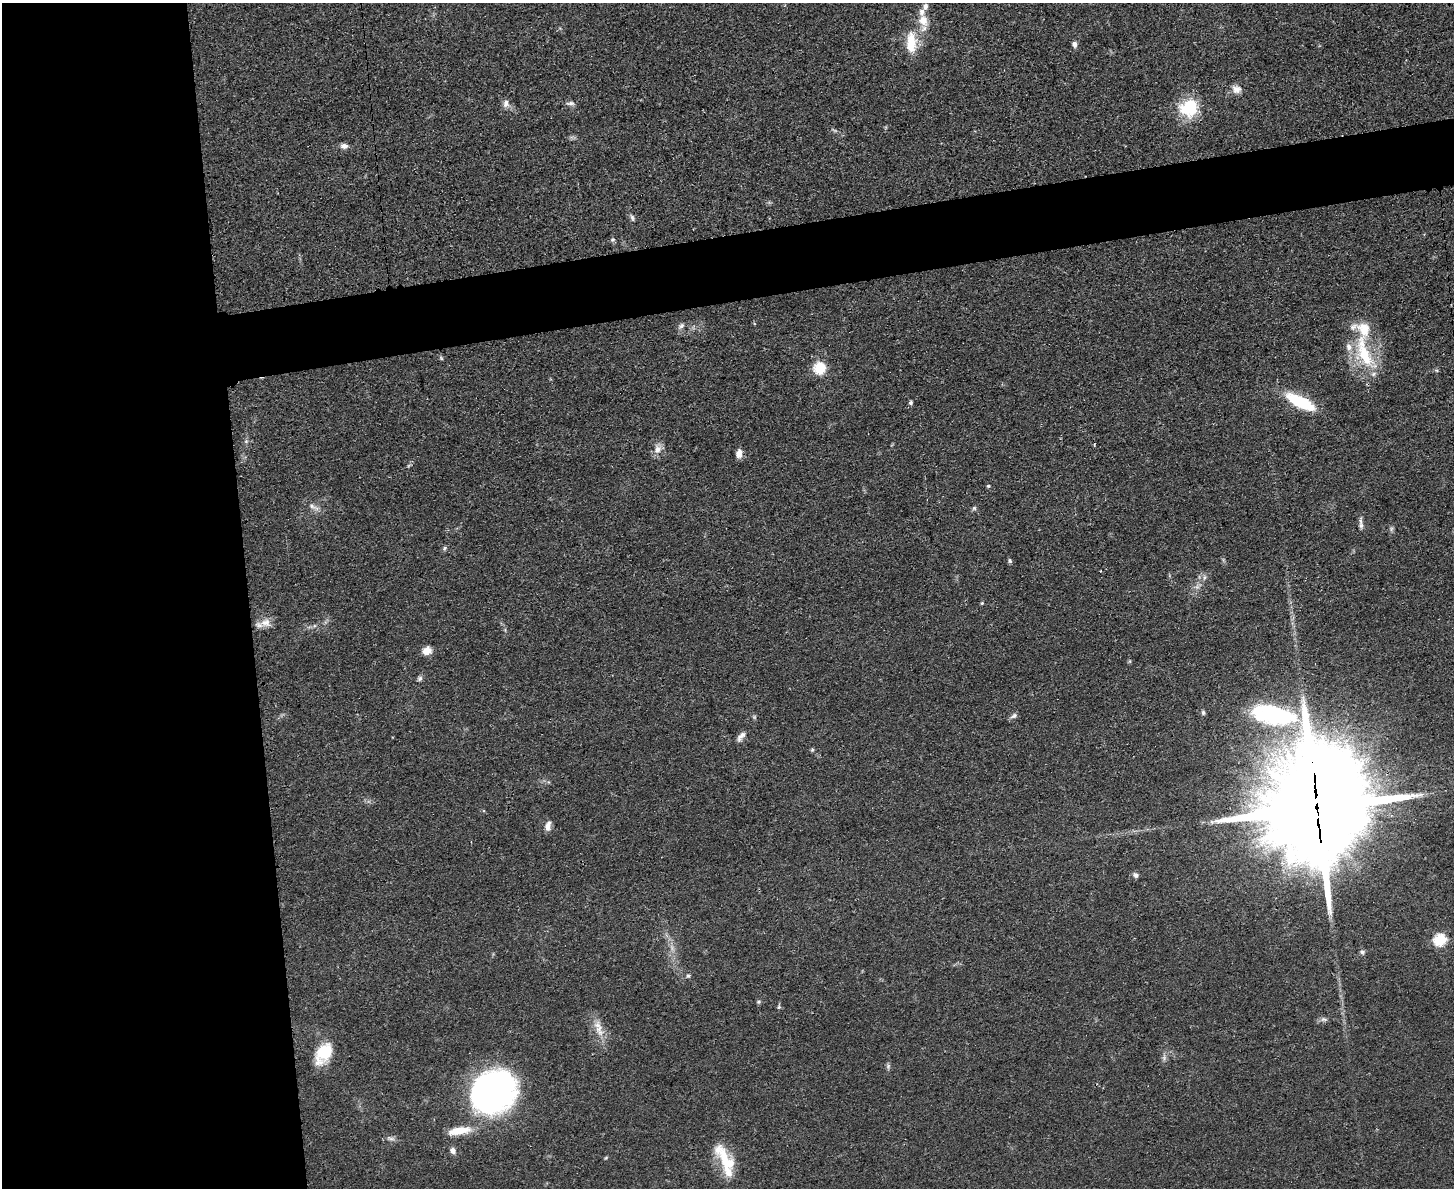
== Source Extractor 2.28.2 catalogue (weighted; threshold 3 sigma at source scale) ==
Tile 7 of 3 x 4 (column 1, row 3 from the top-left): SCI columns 141-1592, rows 1198-2383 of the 4749 x 4766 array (HDU 1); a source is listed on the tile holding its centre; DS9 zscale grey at full resolution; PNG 1456 x 1190 px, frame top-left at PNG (2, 3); no overlay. Shown black and unused: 22% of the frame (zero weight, under 3 of 4 exposures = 2% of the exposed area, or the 3 px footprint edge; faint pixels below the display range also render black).
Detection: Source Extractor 2.28.2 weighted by HDU 2 'WHT'; one run over the whole footprint, this tile lists its part. Background 0.0456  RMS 0.0053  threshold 0.0238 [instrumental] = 3 sigma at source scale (4.5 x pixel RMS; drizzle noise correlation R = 1.50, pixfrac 1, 0.05/0.05 arcsec/px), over >= 5 px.
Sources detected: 60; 1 too faint to see at this stretch — not listed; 6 inside a brighter listed object's ellipse — not listed separately; the other 53 listed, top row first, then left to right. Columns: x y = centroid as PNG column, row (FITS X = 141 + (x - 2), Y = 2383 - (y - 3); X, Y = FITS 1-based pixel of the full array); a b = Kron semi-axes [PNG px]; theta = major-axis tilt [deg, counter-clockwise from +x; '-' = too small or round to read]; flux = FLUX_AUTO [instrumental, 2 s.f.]
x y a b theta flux
923 20 18 13 -67 7.9
911 42 28 13 88 15
1074 44 8 6 -88 1.9
1236 89 13 10 -19 3.8
570 103 12 5 4 1.6
506 104 11 8 81 2.6
1189 107 18 16 29 28
344 146 9 7 0 2.4
632 218 9 4 -72 1.2
613 239 6 6 - 1.1
681 326 9 6 44 1.7
1364 353 60 17 -69 31
441 358 7 4 -46 0.73
820 368 6 6 - 58
911 402 5 5 - 0.94
1300 402 30 10 -27 29
657 449 13 10 69 4.1
739 453 10 7 85 3.5
988 486 4 4 - 0.59
313 507 18 6 -32 3.2
974 508 6 5 - 0.95
1361 526 9 6 -89 1.8
445 548 5 5 - 0.91
1010 561 7 4 -71 0.9
1204 577 9 4 82 1.2
982 603 4 4 - 0.59
266 623 17 11 -4 5.1
427 651 10 8 19 5.2
420 678 8 6 45 1.3
1203 713 6 5 - 1
1273 715 67 27 -10 67
1014 716 10 6 31 1.6
741 736 13 6 52 2.7
812 750 5 5 - 0.7
1317 807 36 30 88 14000
548 826 11 6 80 3.4
1136 875 7 6 - 1.6
1440 940 6 6 - 55
1362 952 7 6 - 1.3
688 976 6 5 - 1.1
758 1002 5 5 - 0.82
779 1007 6 4 82 0.86
1323 1019 9 5 -6 1.5
599 1028 25 9 -78 6.9
324 1053 21 13 59 21
1164 1058 8 6 -90 1.6
888 1066 7 4 47 1
493 1091 46 40 35 160
459 1131 30 9 9 11
391 1138 13 4 -11 1.7
453 1150 8 6 -70 2.3
606 1157 6 3 20 0.57
725 1160 49 14 -62 19
Overlapping masked pixels (flux is a lower limit): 1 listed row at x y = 1317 807